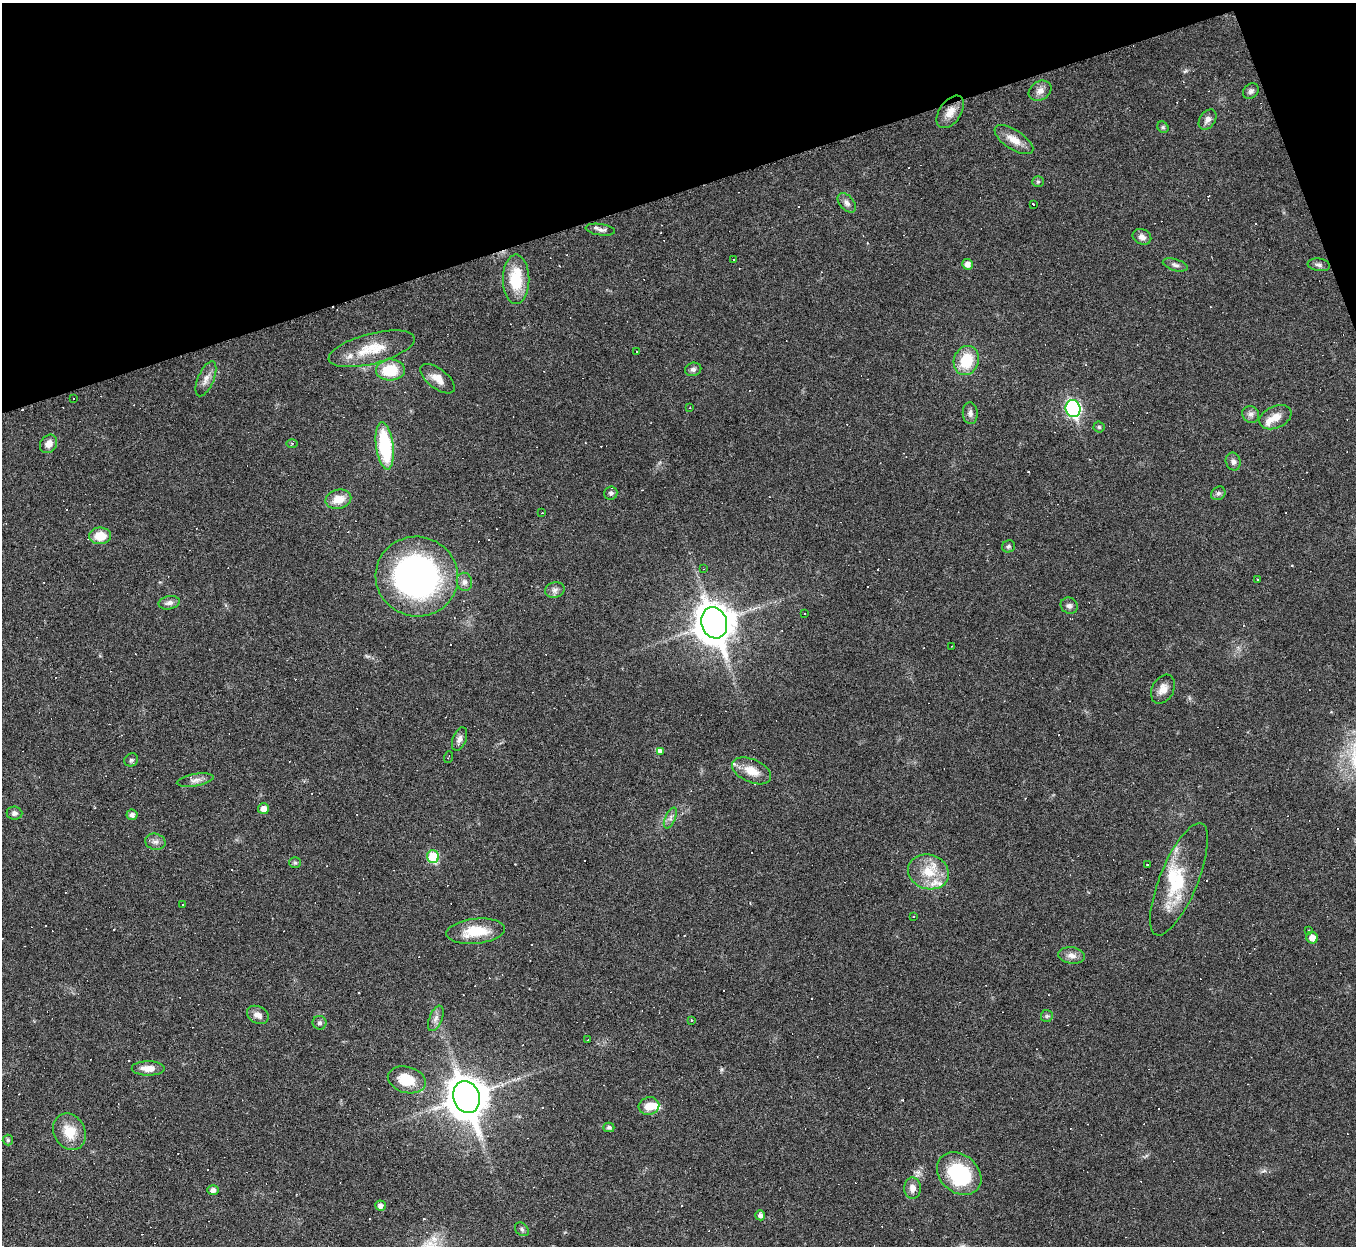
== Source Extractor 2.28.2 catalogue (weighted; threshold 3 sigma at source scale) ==
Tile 3 of 4 x 4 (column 3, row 1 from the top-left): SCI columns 2707-4060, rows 4013-5256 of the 5469 x 5422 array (HDU 1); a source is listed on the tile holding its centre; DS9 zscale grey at full resolution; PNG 1358 x 1248 px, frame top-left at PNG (2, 3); each listed source drawn as its Kron ellipse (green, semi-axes under 4 px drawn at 4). Shown black and unused: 17% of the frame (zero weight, under 3 of 6 exposures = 3% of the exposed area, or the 3 px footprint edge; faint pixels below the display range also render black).
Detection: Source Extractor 2.28.2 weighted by HDU 2 'WHT'; one run over the whole footprint, this tile lists its part. Background 0.0393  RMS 0.0024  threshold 0.00979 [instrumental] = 3 sigma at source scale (4.09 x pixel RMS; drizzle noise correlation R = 1.36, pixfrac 0.8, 0.05/0.05 arcsec/px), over >= 5 px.
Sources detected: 191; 94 cosmic-ray / hot-pixel residue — neither listed nor drawn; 5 inside a brighter listed object's ellipse — not listed separately; the other 92 listed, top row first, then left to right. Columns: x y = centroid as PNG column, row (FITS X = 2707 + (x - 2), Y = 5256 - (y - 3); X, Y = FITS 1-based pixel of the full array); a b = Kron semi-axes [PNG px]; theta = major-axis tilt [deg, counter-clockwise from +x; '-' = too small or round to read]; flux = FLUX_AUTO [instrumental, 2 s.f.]
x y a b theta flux
1040 91 12 9 32 1.5
1251 91 9 7 47 0.68
950 112 18 11 56 2.5
1208 119 11 7 55 1.1
1163 127 6 5 - 0.34
1014 140 22 9 -33 2.9
1038 182 6 5 - 0.36
847 203 11 7 -49 1
1033 204 3 3 - 10
600 230 15 5 -8 0.93
1142 237 9 7 -24 1.1
733 260 3 3 - 0.33
967 264 5 5 - 1.4
1175 265 13 5 -17 0.76
1319 265 11 6 -8 0.7
516 279 25 13 90 8.5
372 349 44 15 15 6.7
637 352 2 2 - 0.16
966 360 15 12 69 7.4
693 369 8 6 13 0.69
390 370 14 10 3 7.6
206 379 19 8 67 1.7
438 379 20 10 -38 2.5
74 398 3 2 - 0.25
690 408 3 2 - 0.15
1073 409 8 7 - 42
970 413 11 7 -85 0.93
1251 414 9 8 - 0.91
1275 417 17 11 24 2.4
1099 427 5 5 - 0.33
48 444 10 8 52 1.8
292 444 6 4 1 0.27
385 446 24 8 -83 17
1233 461 9 7 -70 0.89
611 493 6 6 - 0.54
1218 493 8 6 41 0.6
338 499 13 9 14 3.1
542 513 3 2 - 0.17
100 536 11 8 1 4.1
1008 546 7 6 - 0.45
703 569 3 2 - 0.18
417 576 41 40 - 71
1258 580 3 2 - 0.18
464 582 9 7 -76 1
555 590 10 8 13 0.95
169 603 11 6 11 0.96
1069 606 9 8 - 0.86
805 613 3 2 - 0.21
714 623 16 13 -71 460
952 646 3 2 - 0.16
1163 689 15 10 61 2
459 739 12 6 69 1
660 751 4 3 - 1.9
448 757 6 3 69 0.21
131 760 7 6 - 0.49
752 771 21 11 -24 3.5
195 780 18 6 9 1.4
263 809 5 5 - 1.6
14 813 8 6 -5 0.8
132 815 5 5 - 0.88
670 818 11 5 65 0.83
155 842 10 8 -13 1
433 857 6 6 - 9.1
295 863 6 5 - 0.36
1147 864 3 2 - 0.2
928 872 21 17 -18 6
1179 879 60 19 68 11
183 905 3 3 - 0.98
913 917 3 3 - 0.25
1308 930 3 2 - 0.19
476 931 29 12 6 6.8
1312 938 6 5 - 1.8
1071 955 13 8 -7 1.5
258 1015 11 8 -27 1.5
1047 1016 6 6 - 0.43
436 1018 13 6 68 1.1
691 1020 3 3 - 0.24
320 1023 7 7 - 0.57
588 1040 2 2 - 0.18
148 1068 16 7 -1 2.4
407 1080 19 13 -15 6.4
466 1097 16 13 -71 510
649 1106 10 8 15 2.8
609 1127 5 4 - 0.5
69 1132 19 15 -59 4.8
8 1140 5 5 - 0.34
959 1174 24 19 -40 17
912 1188 10 8 -88 1.5
213 1190 6 5 - 1
380 1206 5 5 - 0.91
760 1215 5 5 - 0.83
522 1229 8 6 -46 0.55